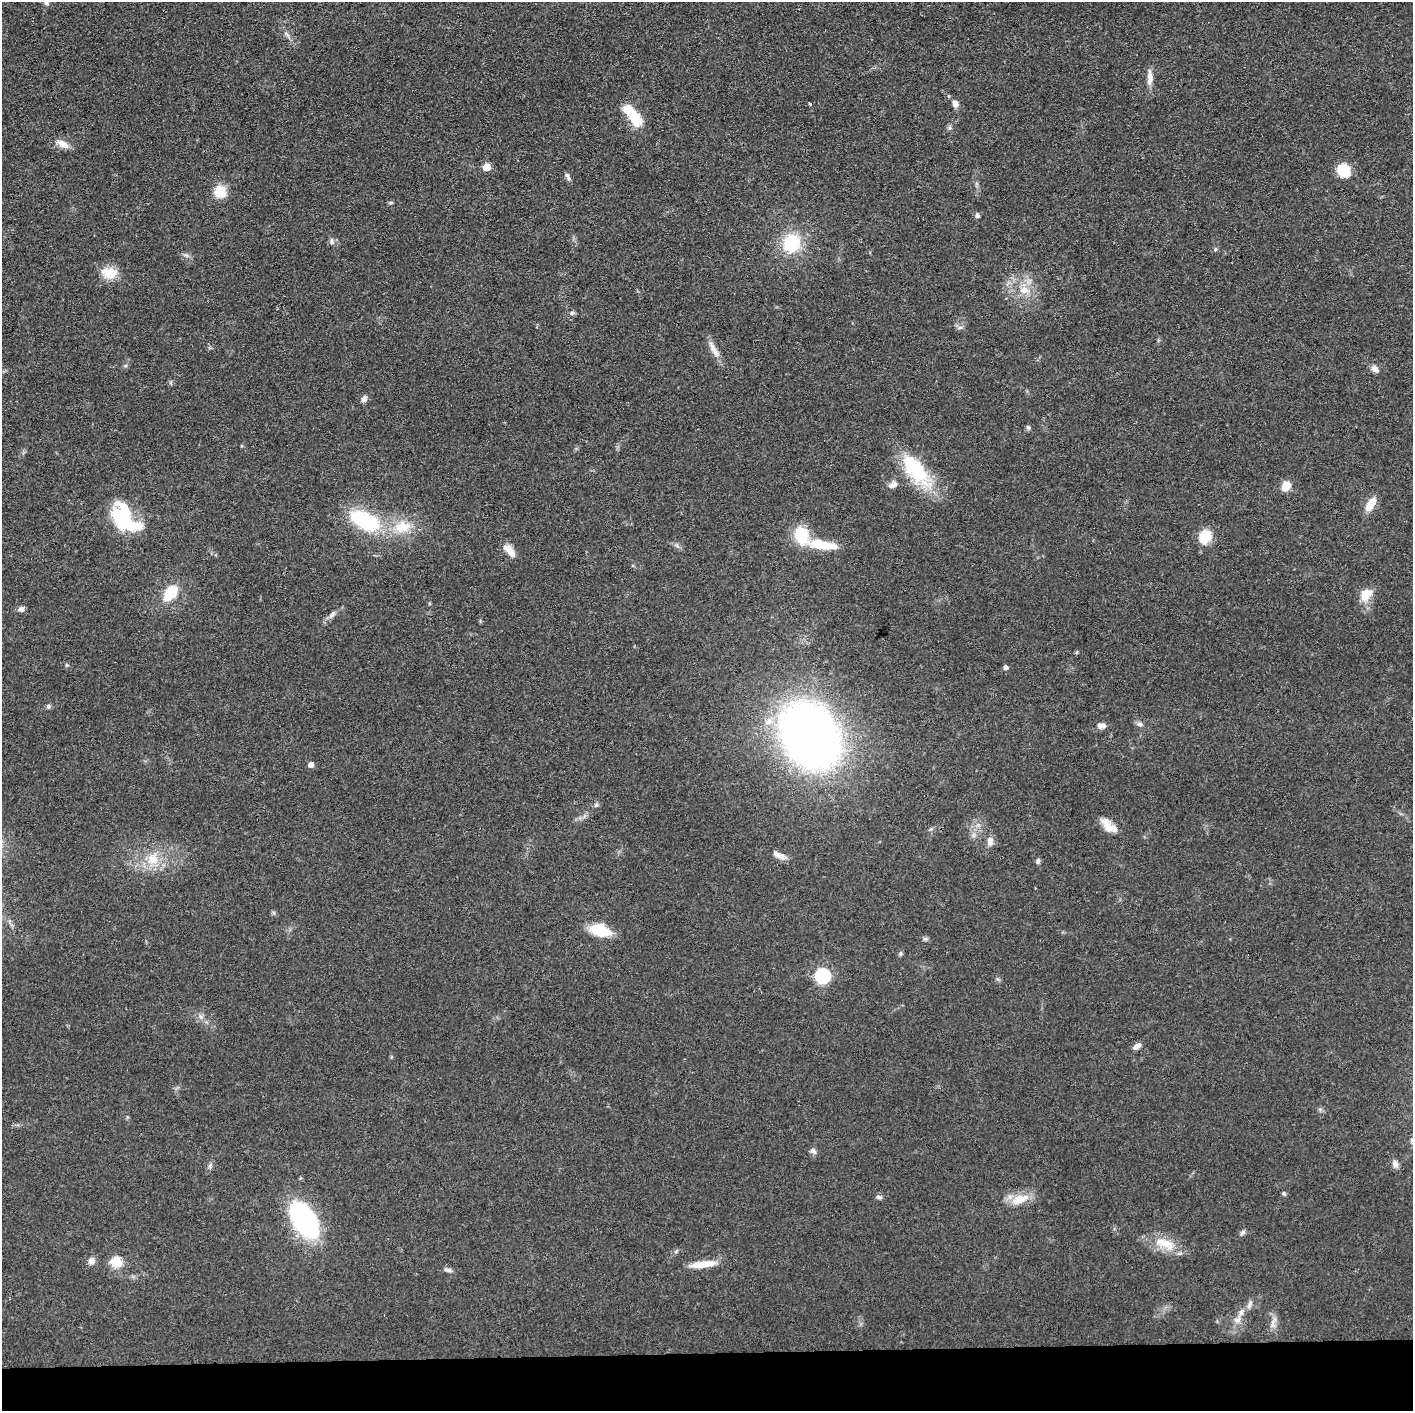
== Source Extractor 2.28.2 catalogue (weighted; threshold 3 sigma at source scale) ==
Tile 8 of 3 x 3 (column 2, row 3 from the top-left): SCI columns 1414-2824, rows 17-1425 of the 4237 x 4258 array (HDU 1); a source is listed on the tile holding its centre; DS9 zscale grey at full resolution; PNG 1415 x 1413 px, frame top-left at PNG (2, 2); no overlay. Shown black and unused: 4% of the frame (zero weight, under 3 of 4 exposures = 1% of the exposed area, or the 3 px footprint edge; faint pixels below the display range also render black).
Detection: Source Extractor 2.28.2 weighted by HDU 2 'WHT'; one run over the whole footprint, this tile lists its part. Background 0.0573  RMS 0.0053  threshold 0.024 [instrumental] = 3 sigma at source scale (4.5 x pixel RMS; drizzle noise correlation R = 1.50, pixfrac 1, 0.05/0.05 arcsec/px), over >= 5 px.
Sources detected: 84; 3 inside a brighter listed object's ellipse — not listed separately; the other 81 listed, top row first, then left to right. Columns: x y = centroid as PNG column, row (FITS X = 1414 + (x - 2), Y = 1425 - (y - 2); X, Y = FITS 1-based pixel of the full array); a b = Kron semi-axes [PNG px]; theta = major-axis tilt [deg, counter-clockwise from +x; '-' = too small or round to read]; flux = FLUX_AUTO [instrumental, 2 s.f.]
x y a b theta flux
46 2 8 6 -69 1.4
287 34 12 4 -50 1.7
1150 77 22 7 -89 4.5
949 96 5 3 - 0.49
810 104 4 3 - 0.68
955 104 9 7 -76 2.7
632 115 27 10 -54 18
63 144 17 9 -31 4.4
486 167 5 5 - 12
1344 171 13 11 -38 17
567 176 10 5 -64 1.6
219 191 14 13 - 11
391 203 6 4 0 0.71
977 215 6 6 - 1.4
332 241 10 5 -78 1.4
792 243 18 17 - 28
1215 249 6 5 - 0.83
109 273 21 14 -4 9.6
1024 290 18 11 -12 8.3
572 313 6 4 44 0.96
960 327 7 4 19 1.1
714 350 29 7 -62 4.9
125 366 6 4 19 0.76
1374 369 9 7 -44 2.8
364 399 8 6 67 2.1
1028 427 6 5 - 1.1
915 469 44 19 -52 39
891 486 9 8 - 2.1
1286 486 12 9 56 5.8
1370 504 19 8 57 7.7
125 518 37 21 -50 37
365 520 38 18 -25 43
402 527 24 17 10 15
801 535 20 15 -80 20
1205 537 19 14 62 9.5
822 545 41 10 -8 19
677 546 8 4 -53 1.2
509 550 19 8 -51 5.4
170 593 20 12 51 14
1366 594 15 11 57 8.2
429 604 4 3 - 0.54
21 609 7 6 - 2.2
332 615 12 6 48 2.3
1076 652 4 4 - 0.77
1005 667 5 5 - 2
48 706 6 6 - 1.1
1140 724 8 6 -2 1.6
1101 726 11 7 -6 3
810 736 45 35 -58 500
311 765 5 5 - 2.9
596 805 7 5 5 1.2
1107 825 19 11 -60 6.6
931 829 6 4 43 0.89
990 841 13 8 87 3.2
779 855 18 7 -25 4
153 859 18 17 - 12
1038 861 7 5 75 1.3
274 913 6 4 -71 0.77
600 930 14 8 -16 29
925 939 6 5 - 1
900 954 7 5 70 0.94
823 976 7 6 - 110
201 1017 7 4 -71 1.3
1137 1046 10 6 33 2.8
813 1151 9 7 -29 1.9
1395 1164 11 7 -70 2.6
210 1166 9 5 75 1.5
1284 1194 6 4 -62 0.83
879 1197 9 5 -16 1.3
1020 1199 26 12 19 10
304 1220 37 19 -57 93
1242 1233 8 5 51 1.4
1165 1243 33 13 -20 13
676 1251 6 5 - 0.99
91 1261 9 8 - 2.9
116 1262 6 5 - 36
703 1264 31 8 7 9.9
448 1270 12 5 -14 1.7
1249 1305 13 5 66 2.1
1237 1320 10 9 - 3.2
1273 1322 18 5 67 2.7
Isophote crosses this tile's border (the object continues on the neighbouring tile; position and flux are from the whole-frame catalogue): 1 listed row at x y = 46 2